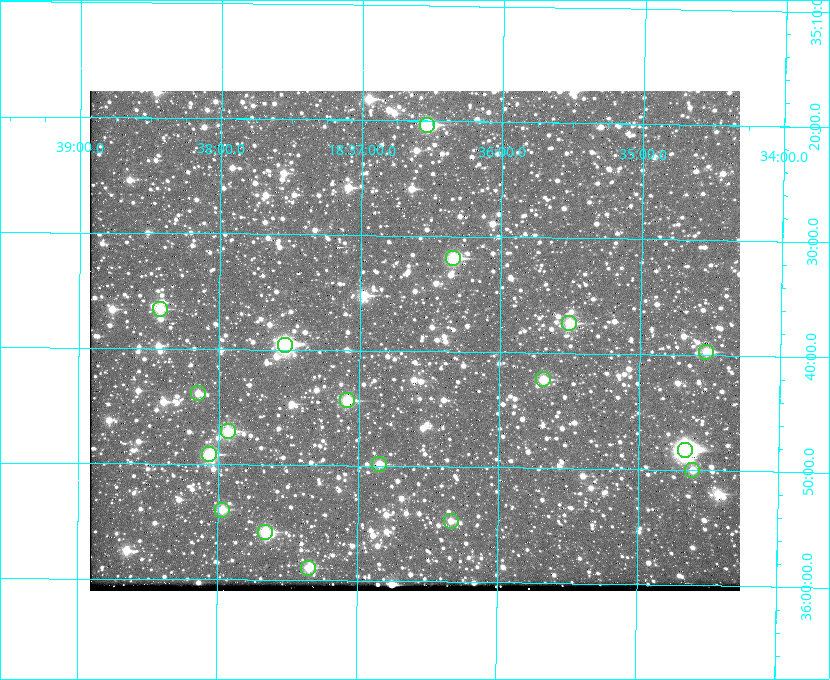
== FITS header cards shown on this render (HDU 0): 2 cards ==
NAXIS1  =                  650 / Width of table row in bytes
NAXIS2  =                  500 / Number of rows in table

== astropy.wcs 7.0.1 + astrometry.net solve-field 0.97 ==
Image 650 x 500 px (HDU 0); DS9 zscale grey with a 90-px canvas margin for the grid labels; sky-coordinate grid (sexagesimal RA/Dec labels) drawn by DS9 from the SOLVED WCS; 18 Tycho-2 reference stars matched to detected sources circled (green)
Header WCS: none
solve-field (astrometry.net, Tycho-2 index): SOLVED blind (the file carries no WCS)
Solved WCS: RA---TAN-SIP/DEC--TAN-SIP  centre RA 18:36:36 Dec +35:39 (279.15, +35.65 deg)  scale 5.21 arcsec/px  FOV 56.5' x 43.4'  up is +179 deg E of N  parity flipped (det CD > 0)
(file carries no celestial WCS; the grid is the blind solution)
Tycho-2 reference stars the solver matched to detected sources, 18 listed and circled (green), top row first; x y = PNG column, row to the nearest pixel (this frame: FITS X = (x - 90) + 1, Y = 500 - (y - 91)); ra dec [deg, ICRS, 3 dp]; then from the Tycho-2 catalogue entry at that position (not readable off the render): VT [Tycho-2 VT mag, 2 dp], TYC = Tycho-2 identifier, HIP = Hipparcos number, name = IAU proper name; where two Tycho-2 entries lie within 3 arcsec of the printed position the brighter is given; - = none
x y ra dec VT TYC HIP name
427 125 279.134 +35.339 9.91 2645-980-1 - -
453 258 279.085 +35.532 9.84 2645-710-1 - -
160 309 279.606 +35.610 10.50 2645-565-1 - -
569 323 278.877 +35.623 10.37 2632-1282-1 - -
285 345 279.382 +35.660 8.88 2649-136-1 91311 -
706 352 278.632 +35.662 10.68 2636-195-1 - -
543 379 278.922 +35.705 10.37 2636-96-1 - -
198 393 279.537 +35.731 11.00 2649-31-1 - -
347 400 279.271 +35.739 10.27 2649-22-1 - -
228 431 279.483 +35.786 9.96 2649-1276-1 - -
685 450 278.667 +35.805 7.78 2636-68-1 91080 -
209 454 279.516 +35.819 10.07 2649-1464-1 - -
379 464 279.212 +35.831 10.99 2649-1529-1 - -
692 470 278.654 +35.833 11.29 2636-133-1 - -
222 510 279.492 +35.899 10.86 2649-1492-1 - -
451 521 279.083 +35.912 11.42 2649-1448-1 - -
265 532 279.414 +35.931 10.32 2649-1381-1 - -
308 568 279.337 +35.982 10.50 2649-1232-1 - -